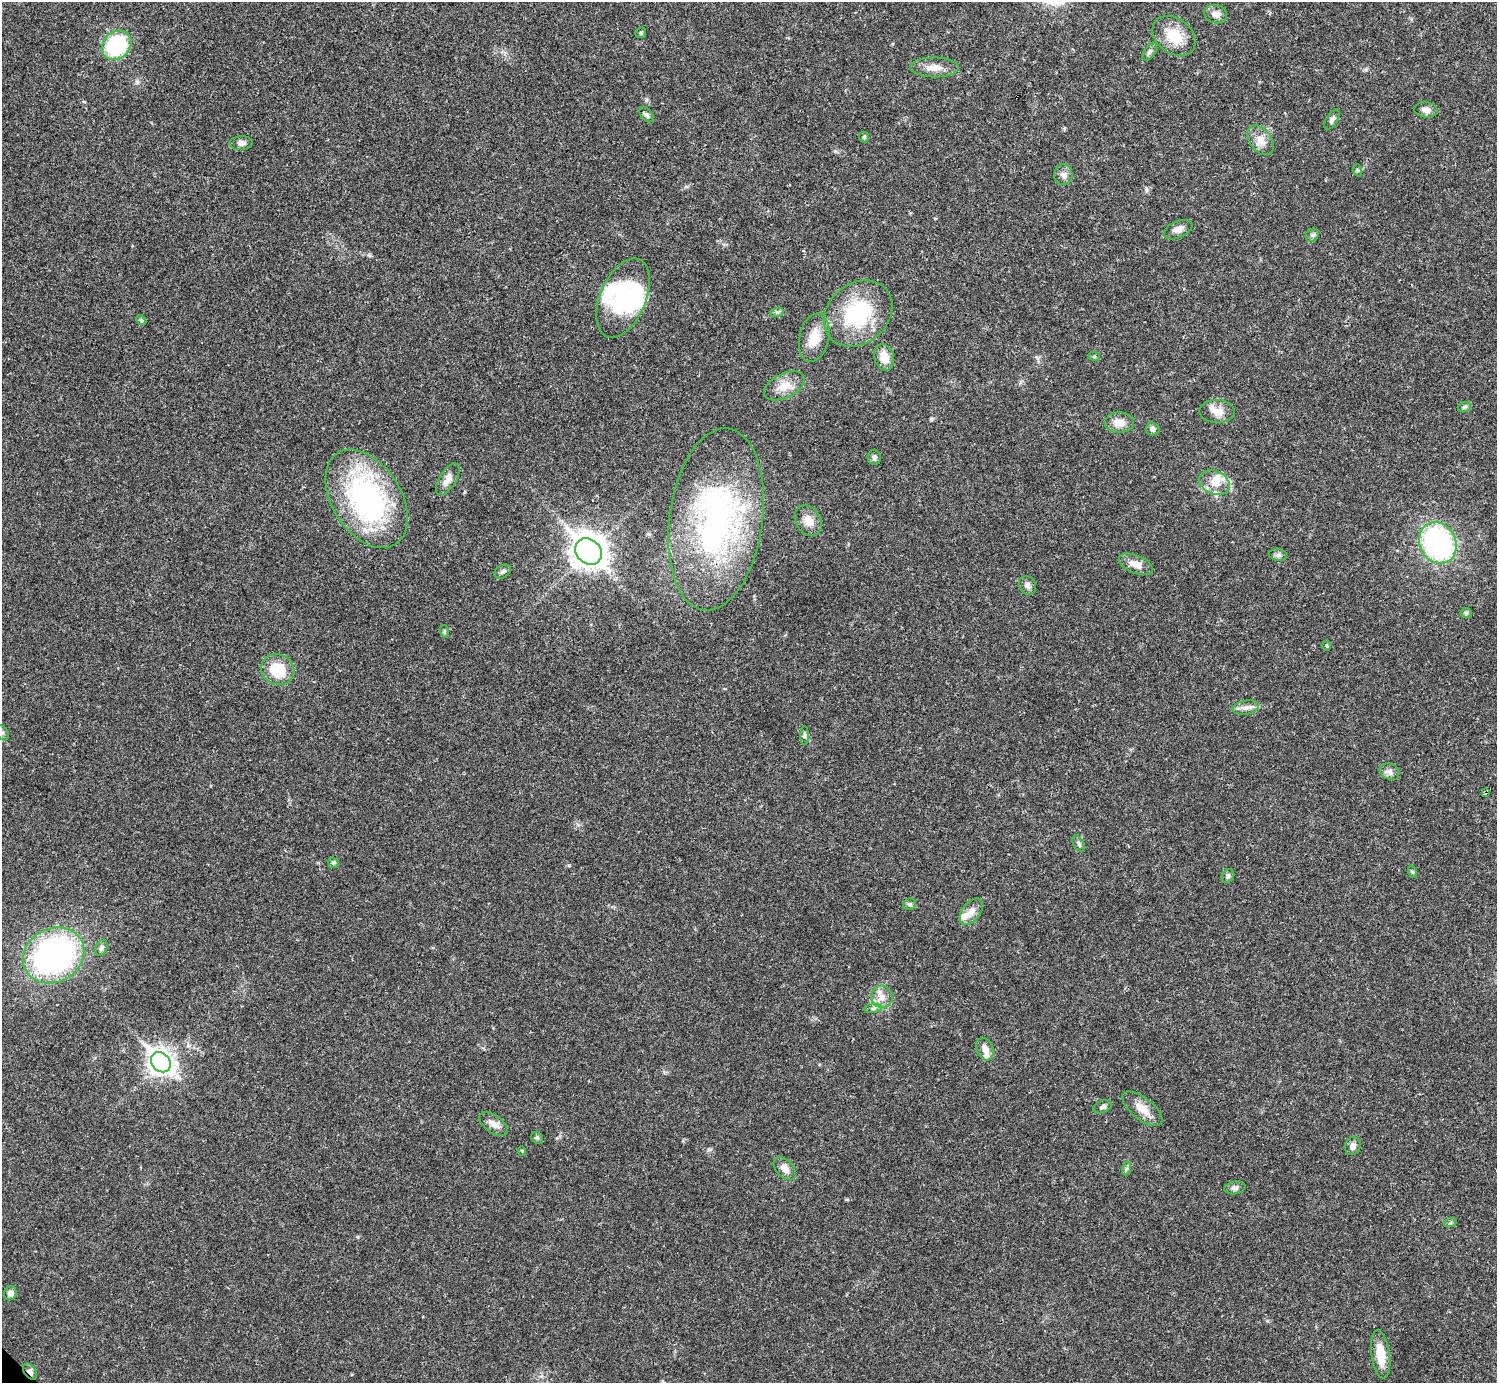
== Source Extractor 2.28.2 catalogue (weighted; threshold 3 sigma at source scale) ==
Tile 10 of 4 x 4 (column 2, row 3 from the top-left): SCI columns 1495-2989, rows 1539-2919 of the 5981 x 5981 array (HDU 1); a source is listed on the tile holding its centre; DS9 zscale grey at full resolution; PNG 1499 x 1385 px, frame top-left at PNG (2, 2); each listed source drawn as its Kron ellipse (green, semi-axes under 4 px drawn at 4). Shown black and unused: <1% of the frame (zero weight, under 3 of 4 exposures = <1% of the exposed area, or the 3 px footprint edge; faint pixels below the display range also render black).
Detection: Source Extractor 2.28.2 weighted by HDU 2 'WHT'; one run over the whole footprint, this tile lists its part. Background 0.0208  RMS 0.0022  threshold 0.0101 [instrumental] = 3 sigma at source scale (4.5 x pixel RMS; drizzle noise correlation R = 1.50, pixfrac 1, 0.05/0.05 arcsec/px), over >= 5 px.
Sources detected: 81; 2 inside a brighter object's white glare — neither listed nor drawn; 5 inside a brighter listed object's ellipse — not listed separately; the other 74 listed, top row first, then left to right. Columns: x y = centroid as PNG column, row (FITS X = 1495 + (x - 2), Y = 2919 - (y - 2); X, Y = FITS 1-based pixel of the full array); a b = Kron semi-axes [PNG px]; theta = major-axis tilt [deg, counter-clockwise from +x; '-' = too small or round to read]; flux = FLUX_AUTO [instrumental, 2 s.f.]
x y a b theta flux
1216 14 11 9 -15 1.5
641 33 6 4 45 0.3
1174 36 24 17 -38 6.1
117 45 16 13 45 20
1150 52 10 5 54 0.63
934 67 24 10 -1 2.6
1426 110 11 7 -6 1.3
647 115 9 5 -49 0.51
1332 120 11 5 58 0.72
864 137 5 5 - 0.32
1260 140 17 10 -52 2.2
241 143 11 7 4 1.1
1357 170 6 4 -72 0.32
1063 175 10 9 - 1.1
1178 230 15 8 24 1.4
1312 235 7 6 - 0.52
623 298 42 23 67 16
777 312 7 4 17 0.47
858 313 37 30 41 19
141 320 5 4 - 0.3
814 338 25 14 77 4.4
1094 356 6 3 -19 0.27
884 357 13 9 -72 3.3
784 386 22 12 26 3.4
1464 407 7 5 19 0.51
1217 411 18 11 -2 2.4
1119 423 15 10 1 2.4
1152 429 7 6 - 0.87
874 457 7 7 - 0.64
448 479 18 8 58 1.8
1214 483 16 11 -24 3
366 499 54 34 -57 46
716 519 92 47 82 64
808 521 16 12 -59 2.6
1438 543 21 18 -61 44
588 551 14 12 -44 320
1278 555 9 6 -8 0.64
1136 564 18 9 -22 2.3
503 571 9 6 31 0.61
1027 585 10 8 -59 1.1
1466 613 5 5 - 0.38
444 631 6 4 -72 0.3
1327 646 5 3 - 0.28
278 670 17 15 -27 7.5
1246 708 13 7 10 1.2
2 733 8 5 -54 0.62
805 736 9 4 90 0.54
1389 772 10 8 -26 1
1486 793 4 4 - 1.3
1079 844 9 5 -62 0.54
333 863 6 5 - 0.38
1413 872 6 4 -70 0.31
1228 876 7 5 52 0.59
909 904 6 5 - 0.46
971 912 15 9 54 1.9
101 948 8 6 66 0.69
54 955 32 27 29 72
882 997 11 10 - 2
873 1008 8 4 8 0.62
985 1049 12 8 -67 1.6
161 1062 11 9 -47 190
1103 1107 10 6 23 0.69
1142 1109 24 10 -38 3
494 1124 16 8 -35 1.6
537 1138 6 5 - 0.45
1353 1146 9 8 - 1.1
522 1151 4 3 - 0.47
785 1169 13 8 -48 1.8
1126 1169 7 4 71 0.44
1235 1188 10 6 11 0.77
1450 1223 6 4 19 0.31
10 1293 7 6 - 1.3
1381 1354 24 9 -82 4.1
30 1372 9 6 -54 0.98
Overlapping masked pixels (flux is a lower limit): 2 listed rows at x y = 1486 793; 30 1372
Isophote crosses this tile's border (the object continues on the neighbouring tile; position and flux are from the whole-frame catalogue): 1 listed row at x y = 2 733
Unlisted compact peaks at least as high as the median listed source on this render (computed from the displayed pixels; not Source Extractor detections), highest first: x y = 569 865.